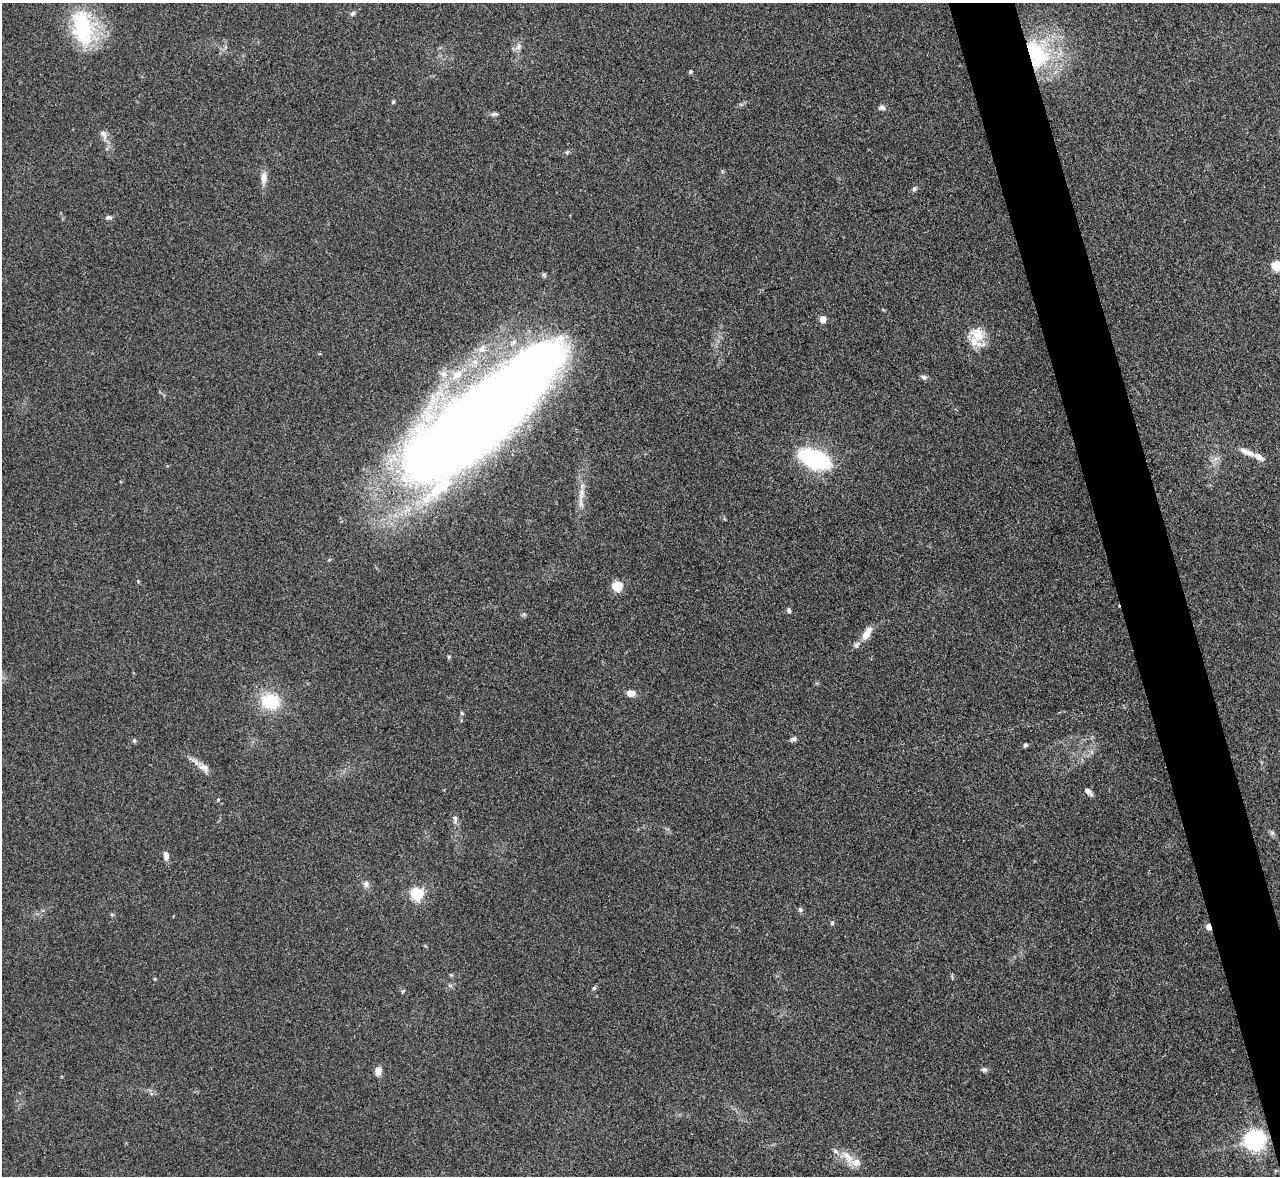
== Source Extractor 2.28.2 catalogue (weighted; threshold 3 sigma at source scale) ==
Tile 6 of 4 x 4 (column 2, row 2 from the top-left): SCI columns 1287-2564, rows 2494-3667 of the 5127 x 5108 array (HDU 1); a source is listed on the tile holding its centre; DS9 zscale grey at full resolution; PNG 1282 x 1178 px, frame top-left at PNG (2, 3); no overlay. Shown black and unused: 5% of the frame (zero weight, under 3 of 4 exposures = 1% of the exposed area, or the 3 px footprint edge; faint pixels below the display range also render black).
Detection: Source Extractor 2.28.2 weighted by HDU 2 'WHT'; one run over the whole footprint, this tile lists its part. Background 0.334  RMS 0.0099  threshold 0.0443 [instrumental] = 3 sigma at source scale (4.5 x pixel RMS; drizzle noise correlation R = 1.50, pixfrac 1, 0.05/0.05 arcsec/px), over >= 5 px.
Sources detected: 56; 4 inside a brighter listed object's ellipse — not listed separately; the other 52 listed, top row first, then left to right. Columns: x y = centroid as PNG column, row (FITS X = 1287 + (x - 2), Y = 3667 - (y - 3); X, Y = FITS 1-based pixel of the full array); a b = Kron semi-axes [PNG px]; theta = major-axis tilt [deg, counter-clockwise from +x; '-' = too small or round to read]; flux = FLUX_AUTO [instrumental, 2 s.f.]
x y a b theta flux
352 13 7 6 - 2.3
83 28 49 28 -78 77
519 47 9 7 57 4
1037 54 46 28 -64 93
690 71 4 4 - 1.7
393 102 5 4 - 1.2
882 108 9 6 -8 3.1
494 114 8 5 10 2.3
103 134 13 8 -53 5.3
567 152 6 4 72 1.4
264 178 15 8 87 7.5
914 189 7 5 59 2.1
108 217 9 5 10 2.6
1277 265 5 5 - 52
823 319 5 4 - 14
978 335 25 16 -70 20
482 349 14 8 53 8.5
457 375 16 11 11 13
924 377 8 5 -12 2.5
482 416 181 46 42 2100
1247 452 21 7 -22 8.2
814 459 23 12 -23 130
581 494 18 7 78 8.5
617 586 5 5 - 66
789 611 6 5 - 1.7
524 614 6 4 46 1.5
867 633 22 9 58 11
449 657 6 3 -72 1.2
631 693 9 7 -7 7.7
270 701 18 14 -8 43
462 713 5 5 - 1.3
794 739 8 6 14 2.5
134 740 6 4 90 1.5
1025 745 5 4 - 1.9
204 768 15 9 -35 7
1088 791 9 6 -36 4.2
218 800 4 4 - 1
455 820 13 5 -86 3.5
1272 833 7 4 -19 1.8
166 856 10 6 -83 5.1
366 884 9 7 -71 3.6
417 894 6 6 - 120
800 910 7 5 -70 1.9
832 923 5 5 - 1.4
1208 927 7 5 -76 4.6
451 975 5 4 - 1.1
594 988 5 5 - 1.6
403 991 6 3 70 1.2
984 1070 8 6 -14 2.5
378 1071 10 8 81 5.8
1254 1140 7 7 - 610
848 1157 22 10 -51 13
Overlapping masked pixels (flux is a lower limit): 2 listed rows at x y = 1037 54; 1208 927
Isophote crosses this tile's border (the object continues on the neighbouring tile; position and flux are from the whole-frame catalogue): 1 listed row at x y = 1277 265